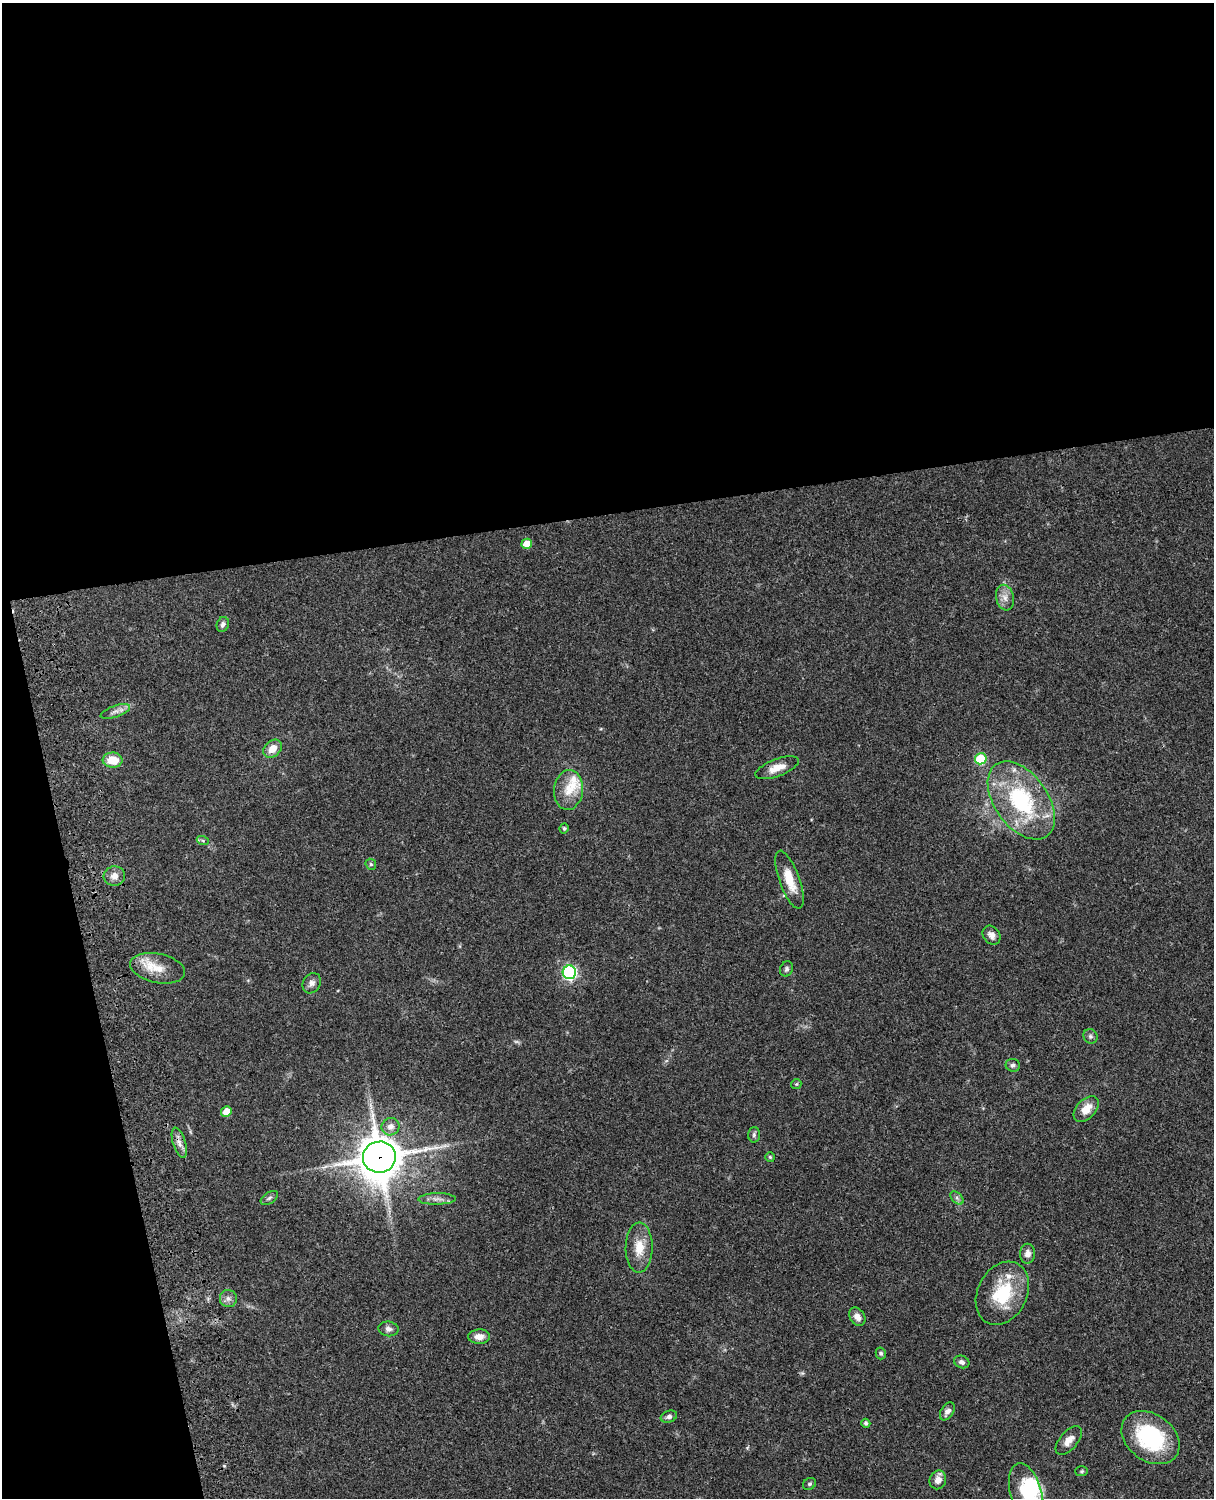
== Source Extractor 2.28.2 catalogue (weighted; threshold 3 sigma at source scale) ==
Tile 1 of 4 x 3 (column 1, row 1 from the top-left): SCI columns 122-1333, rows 3268-4763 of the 5088 x 4927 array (HDU 1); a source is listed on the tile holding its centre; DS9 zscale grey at full resolution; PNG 1216 x 1500 px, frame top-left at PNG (2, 3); each listed source drawn as its Kron ellipse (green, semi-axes under 4 px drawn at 4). Shown black and unused: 39% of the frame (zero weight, under 3 of 4 exposures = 6% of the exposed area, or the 3 px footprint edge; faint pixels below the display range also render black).
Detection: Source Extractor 2.28.2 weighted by HDU 2 'WHT'; one run over the whole footprint, this tile lists its part. Background 0.0766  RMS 0.0058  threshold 0.0261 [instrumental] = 3 sigma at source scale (4.5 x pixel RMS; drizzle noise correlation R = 1.50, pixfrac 1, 0.05/0.05 arcsec/px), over >= 5 px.
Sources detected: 57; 1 too faint to see at this stretch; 1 inside a brighter object's white glare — neither listed nor drawn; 4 inside a brighter listed object's ellipse — not listed separately; the other 51 listed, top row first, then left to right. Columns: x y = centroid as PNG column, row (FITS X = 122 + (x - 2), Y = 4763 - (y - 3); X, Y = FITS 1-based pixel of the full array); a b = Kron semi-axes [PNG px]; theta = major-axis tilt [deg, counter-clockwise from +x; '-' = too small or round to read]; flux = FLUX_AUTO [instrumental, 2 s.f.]
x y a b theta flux
527 544 5 5 - 7.9
1005 598 13 9 -78 4.1
223 624 8 6 69 1.9
115 711 15 6 19 2.9
273 749 10 8 44 6.3
981 759 6 5 - 31
113 760 10 7 -3 11
777 768 23 8 21 6.8
568 790 20 14 84 10
1021 800 44 26 -55 60
564 828 5 4 - 0.96
203 841 6 4 -20 0.85
371 864 6 5 - 0.95
114 876 10 10 - 4.2
789 880 30 10 -70 12
992 935 10 8 -52 2.9
157 968 28 14 -12 12
786 969 8 6 66 1.4
569 972 7 6 - 110
312 983 11 8 59 2.8
1090 1036 7 6 - 1.5
1013 1065 7 6 - 1.7
796 1084 5 5 - 0.72
1086 1109 15 9 46 7.2
226 1112 5 5 - 9.2
390 1127 9 8 - 3.9
754 1135 7 6 - 1.3
179 1143 16 6 -73 3.5
379 1157 16 15 - 1600
770 1157 5 4 - 0.77
269 1198 10 5 34 1.5
957 1198 8 5 -46 1.4
437 1199 19 5 1 3.4
639 1248 25 13 89 11
1028 1254 10 7 88 3.5
1002 1293 33 24 63 30
228 1298 8 8 - 2.5
857 1317 10 7 -55 4
388 1329 10 7 -8 2.3
479 1337 11 7 2 4.6
881 1353 6 5 - 1
962 1362 8 6 -20 1.9
947 1411 10 6 57 2.6
669 1417 8 5 21 1.8
866 1423 4 4 - 1.5
1150 1438 32 23 -36 47
1069 1440 17 9 49 4.9
1082 1471 6 5 - 0.89
938 1480 9 8 - 4.2
809 1484 7 5 32 1.1
1026 1494 31 15 -74 18
Overlapping masked pixels (flux is a lower limit): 1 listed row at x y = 379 1157
Isophote crosses this tile's border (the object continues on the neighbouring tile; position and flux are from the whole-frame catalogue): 1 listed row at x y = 1026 1494